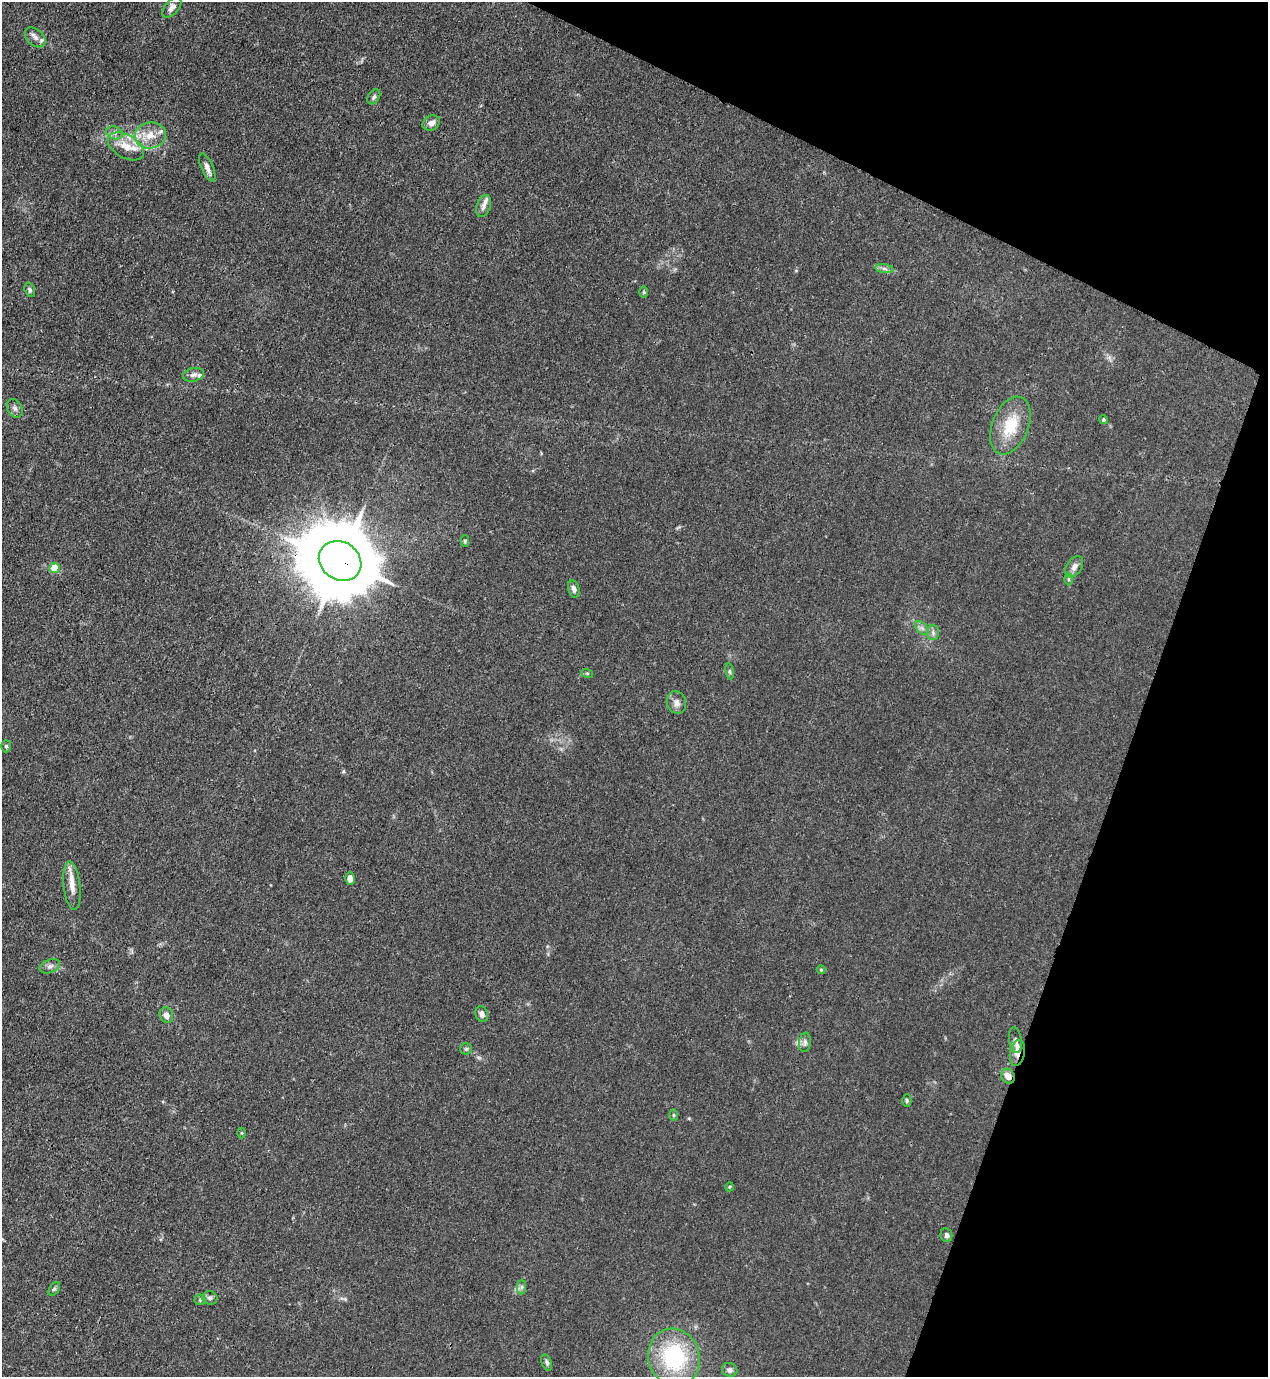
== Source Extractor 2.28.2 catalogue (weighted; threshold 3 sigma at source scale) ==
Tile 8 of 4 x 4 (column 4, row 2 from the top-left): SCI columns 4023-5288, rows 2792-4166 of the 5645 x 5583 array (HDU 1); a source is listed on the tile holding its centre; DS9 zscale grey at full resolution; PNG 1270 x 1379 px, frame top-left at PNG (2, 2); each listed source drawn as its Kron ellipse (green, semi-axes under 4 px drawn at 4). Shown black and unused: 19% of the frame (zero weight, under 3 of 4 exposures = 7% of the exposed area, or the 3 px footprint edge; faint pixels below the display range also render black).
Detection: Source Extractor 2.28.2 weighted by HDU 2 'WHT'; one run over the whole footprint, this tile lists its part. Background 0.0182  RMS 0.0026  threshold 0.0115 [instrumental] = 3 sigma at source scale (4.5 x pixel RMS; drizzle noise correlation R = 1.50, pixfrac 1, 0.05/0.05 arcsec/px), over >= 5 px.
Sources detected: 57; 6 inside a brighter listed object's ellipse — not listed separately; the other 51 listed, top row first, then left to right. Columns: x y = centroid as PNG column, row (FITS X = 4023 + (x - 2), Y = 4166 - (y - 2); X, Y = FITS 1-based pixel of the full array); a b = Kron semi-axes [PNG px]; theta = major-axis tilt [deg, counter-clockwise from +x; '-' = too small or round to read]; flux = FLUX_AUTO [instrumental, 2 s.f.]
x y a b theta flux
172 8 12 7 47 1.4
35 37 12 8 -40 1.3
374 97 8 5 55 0.58
431 123 9 7 28 1.4
114 133 8 6 -21 0.92
150 135 16 13 8 3.8
126 146 20 11 -29 3.9
207 168 15 6 -66 1.4
484 206 11 6 72 1.2
884 269 9 4 -9 0.73
30 290 7 5 -72 0.51
644 292 6 4 -90 0.31
193 375 11 6 12 0.96
15 408 10 7 -62 0.88
1103 420 4 4 - 0.3
1010 426 30 18 68 9
465 541 5 4 - 0.39
340 561 22 19 -33 2800
1074 567 11 7 57 1.4
55 568 5 5 - 7.1
1068 579 6 4 90 0.35
574 589 9 5 -75 0.94
922 628 8 5 -45 0.75
933 633 7 6 - 0.72
730 671 8 4 -81 0.39
587 673 6 4 -18 0.3
676 702 11 9 -71 1.4
6 746 6 5 - 0.5
350 879 6 4 87 1.5
72 886 24 8 -84 2.8
50 966 10 6 22 0.89
821 970 4 4 - 0.28
482 1014 8 6 -74 1.1
166 1015 8 6 -68 1.4
1015 1040 13 6 -81 0.98
805 1042 9 6 82 0.79
466 1049 6 5 - 0.42
1017 1053 13 7 79 1.9
1008 1076 8 6 -53 2.1
907 1101 6 4 -90 0.38
673 1115 6 4 -90 0.36
242 1133 5 3 - 0.21
729 1187 4 3 - 0.22
946 1235 7 6 - 0.72
522 1287 7 4 89 0.56
54 1289 7 5 58 0.48
210 1298 7 7 - 0.74
200 1300 5 5 - 0.36
674 1357 29 25 -72 23
547 1362 8 5 -68 0.54
730 1370 8 6 -18 0.86
Overlapping masked pixels (flux is a lower limit): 3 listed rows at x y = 340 561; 1017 1053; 1008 1076